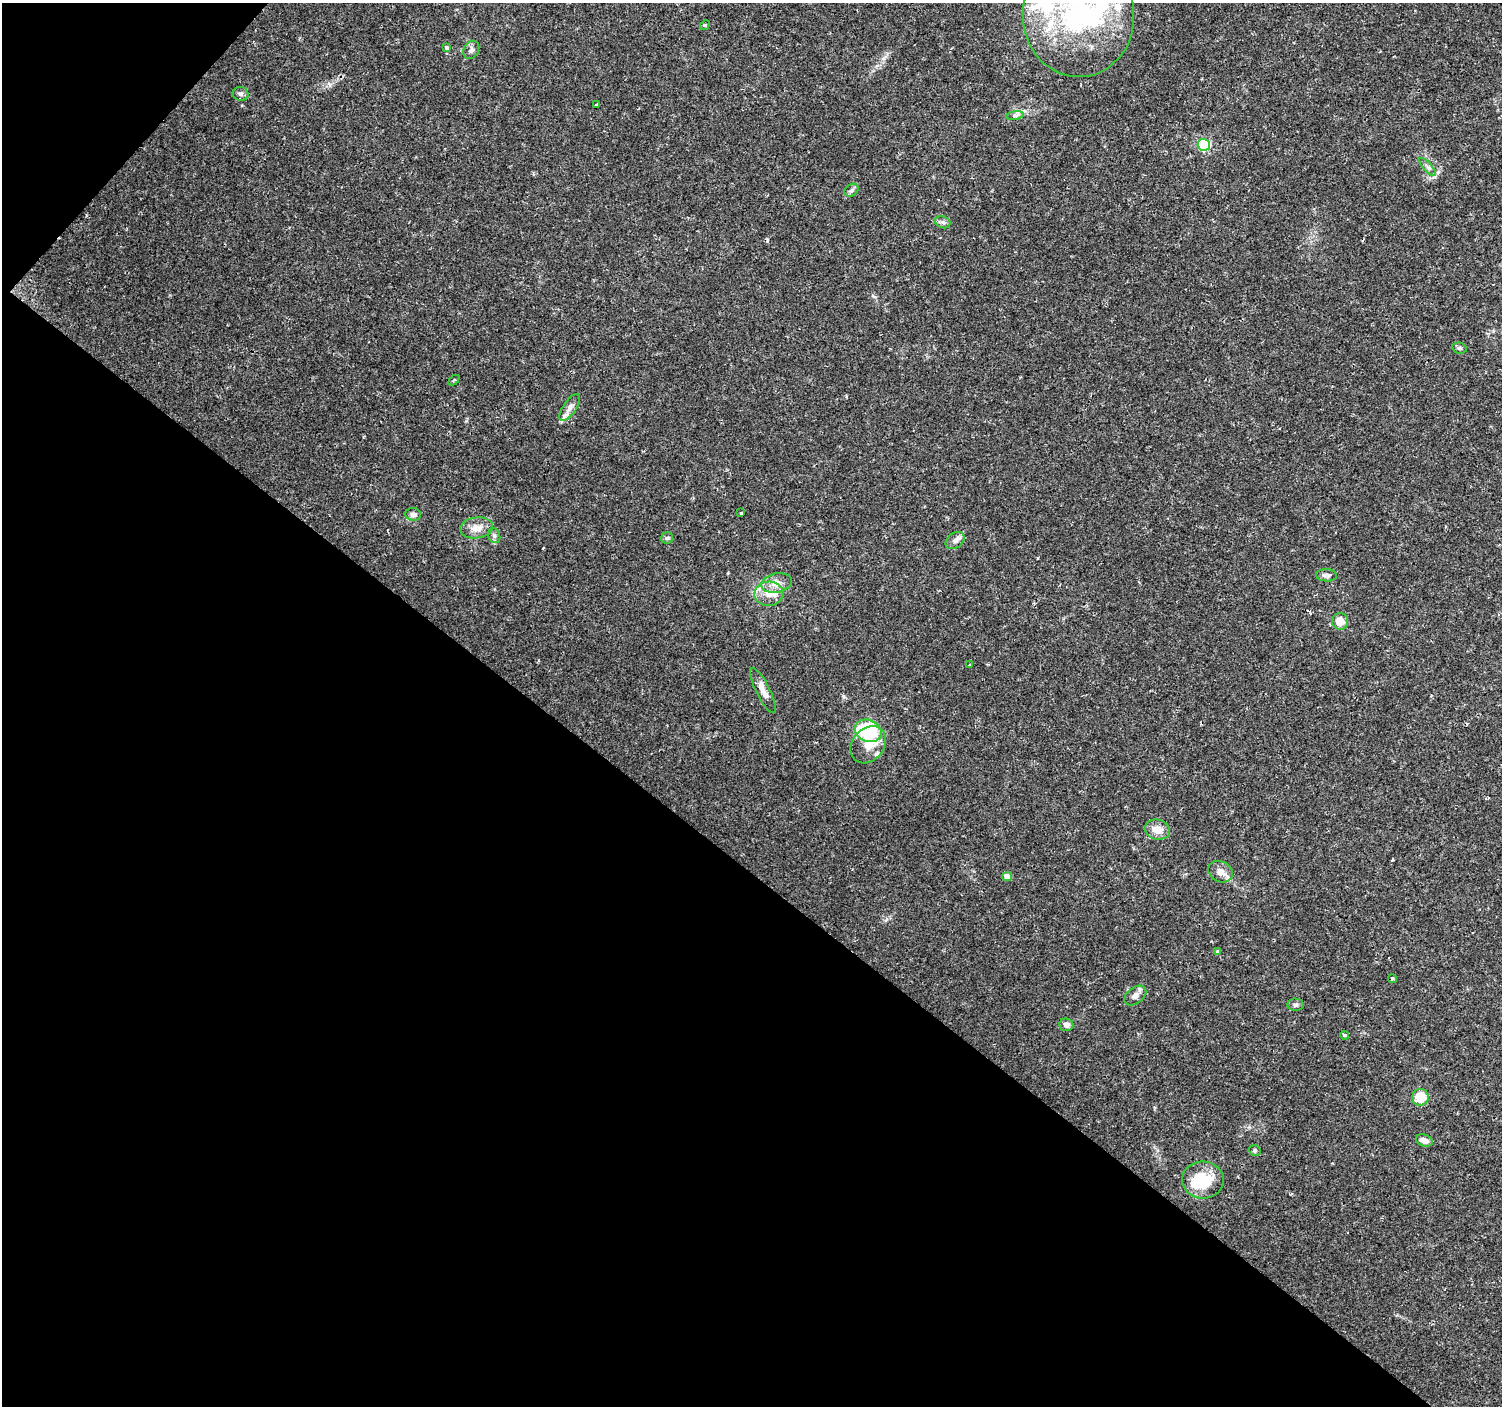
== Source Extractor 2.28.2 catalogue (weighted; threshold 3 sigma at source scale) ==
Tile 9 of 4 x 4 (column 1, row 3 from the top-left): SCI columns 6-1505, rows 1642-3045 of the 6006 x 6026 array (HDU 1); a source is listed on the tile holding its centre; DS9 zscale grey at full resolution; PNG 1504 x 1408 px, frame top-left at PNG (2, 3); each listed source drawn as its Kron ellipse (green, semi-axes under 4 px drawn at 4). Shown black and unused: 40% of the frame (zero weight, under 2 of 3 exposures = <1% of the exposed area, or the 3 px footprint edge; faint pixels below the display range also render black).
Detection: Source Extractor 2.28.2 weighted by HDU 2 'WHT'; one run over the whole footprint, this tile lists its part. Background 0.0217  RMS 0.0027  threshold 0.0123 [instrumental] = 3 sigma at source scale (4.5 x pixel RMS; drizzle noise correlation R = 1.50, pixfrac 1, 0.0396/0.0396 arcsec/px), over >= 5 px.
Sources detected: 50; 3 inside a brighter object's white glare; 1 cosmic-ray / hot-pixel residue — neither listed nor drawn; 5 inside a brighter listed object's ellipse — not listed separately; the other 41 listed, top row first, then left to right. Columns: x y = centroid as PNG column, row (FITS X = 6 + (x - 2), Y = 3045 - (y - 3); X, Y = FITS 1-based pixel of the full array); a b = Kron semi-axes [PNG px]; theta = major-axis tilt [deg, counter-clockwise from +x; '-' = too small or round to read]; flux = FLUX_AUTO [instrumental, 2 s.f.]
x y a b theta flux
1078 16 61 55 -87 54
705 25 5 4 - 0.29
446 47 4 3 - 0.88
471 50 10 7 63 0.99
241 94 8 7 - 0.71
596 105 3 3 - 0.4
1015 115 8 4 8 0.66
1204 145 6 6 - 31
1428 167 11 3 -48 0.64
852 190 7 6 - 0.66
943 222 8 6 -21 0.76
1459 348 7 5 -13 0.56
454 380 6 4 44 0.31
570 408 15 6 56 1.6
741 513 3 3 - 0.46
413 514 8 6 -7 1.1
477 528 17 10 7 2.7
494 536 8 6 -70 0.76
667 538 6 5 - 0.48
955 541 10 7 37 1.4
1326 575 10 6 -4 1
776 583 16 9 9 2.7
769 594 14 12 4 3.4
1340 621 8 8 - 3
969 665 3 3 - 0.26
763 691 25 7 -63 2.4
868 731 14 11 -22 19
868 745 20 15 50 4.8
1157 830 13 10 -13 3
1221 872 13 10 -26 2.3
1007 876 5 4 - 2.3
1218 952 4 3 - 1.2
1392 978 4 4 - 0.42
1135 995 12 8 37 1.6
1295 1005 8 6 -4 0.71
1066 1025 7 6 - 1.1
1344 1035 4 3 - 1.3
1420 1097 8 8 - 5.9
1424 1141 8 5 -18 2
1255 1150 6 5 - 0.45
1203 1180 21 18 1 10
Isophote crosses this tile's border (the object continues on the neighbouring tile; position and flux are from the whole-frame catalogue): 1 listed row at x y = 1078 16